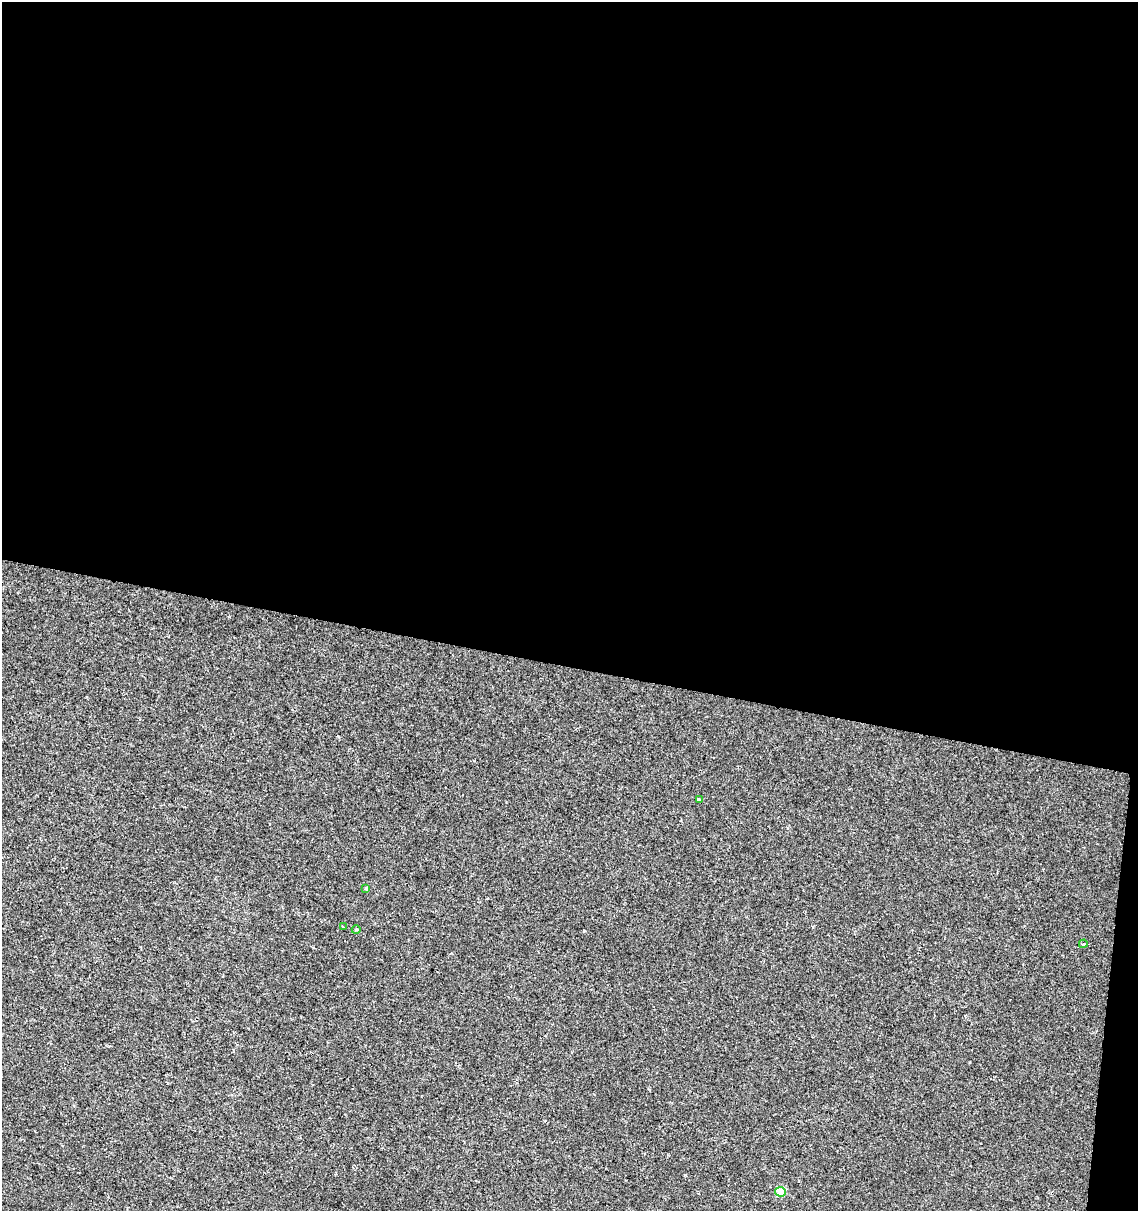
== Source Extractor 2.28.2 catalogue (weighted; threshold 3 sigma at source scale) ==
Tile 4 of 4 x 4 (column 4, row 1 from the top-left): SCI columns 3636-4771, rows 3637-4845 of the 5057 x 4845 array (HDU 1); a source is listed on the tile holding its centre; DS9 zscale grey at full resolution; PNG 1140 x 1213 px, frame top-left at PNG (2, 2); each listed source drawn as its Kron ellipse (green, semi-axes under 4 px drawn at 4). Shown black and unused: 56% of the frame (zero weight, under 2 of 3 exposures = <1% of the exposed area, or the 3 px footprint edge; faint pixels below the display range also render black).
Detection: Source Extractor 2.28.2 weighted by HDU 2 'WHT'; one run over the whole footprint, this tile lists its part. Background 0.0117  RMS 0.0051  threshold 0.0231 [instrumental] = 3 sigma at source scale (4.5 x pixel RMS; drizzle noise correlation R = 1.50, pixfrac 1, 0.0396/0.0396 arcsec/px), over >= 5 px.
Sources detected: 6; all 6 listed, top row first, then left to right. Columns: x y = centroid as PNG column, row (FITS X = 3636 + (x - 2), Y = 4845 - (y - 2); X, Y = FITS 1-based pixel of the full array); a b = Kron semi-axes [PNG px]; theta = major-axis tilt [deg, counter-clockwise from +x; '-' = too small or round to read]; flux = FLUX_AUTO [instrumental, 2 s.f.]
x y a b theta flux
699 799 4 3 - 4.8
366 888 3 3 - 0.64
343 927 3 2 - 0.78
356 930 4 3 - 0.5
1083 944 4 3 - 0.46
780 1192 5 5 - 11